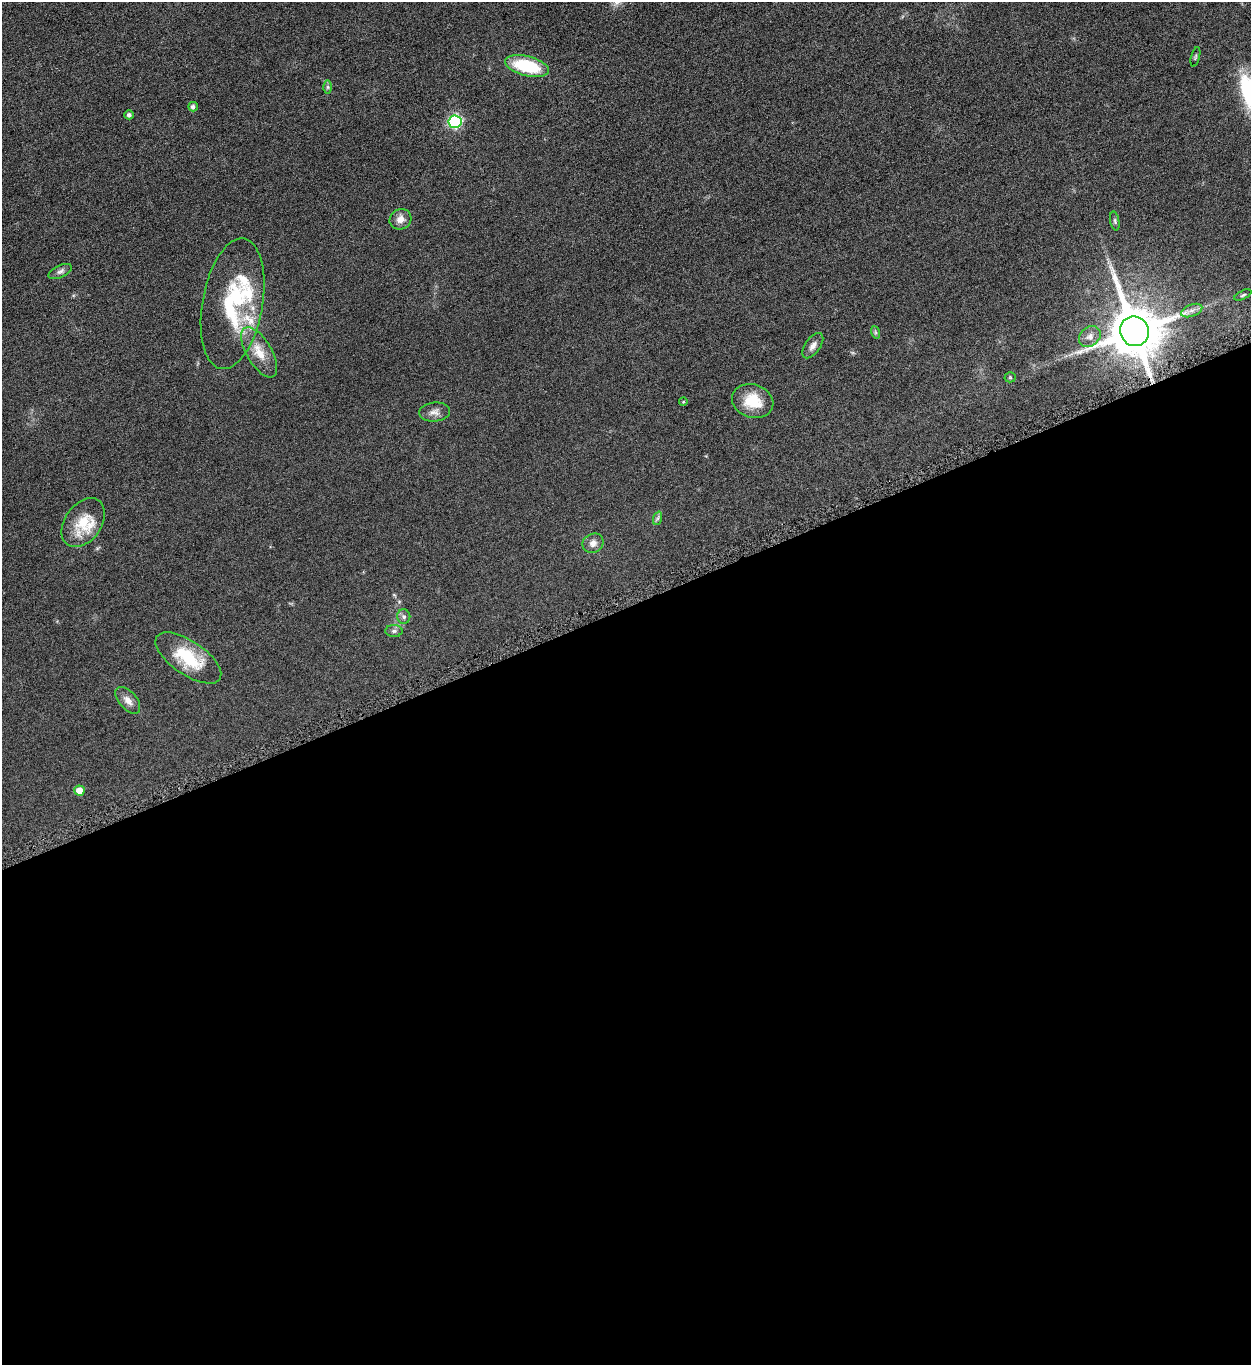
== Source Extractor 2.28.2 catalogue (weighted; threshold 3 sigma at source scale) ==
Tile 15 of 4 x 4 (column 3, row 4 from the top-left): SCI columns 2662-3910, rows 7-1369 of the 5451 x 5466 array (HDU 1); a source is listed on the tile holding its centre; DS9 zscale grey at full resolution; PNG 1253 x 1367 px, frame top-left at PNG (2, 2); each listed source drawn as its Kron ellipse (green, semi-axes under 4 px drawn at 4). Shown black and unused: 56% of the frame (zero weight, under 4 of 8 exposures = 1% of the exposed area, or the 3 px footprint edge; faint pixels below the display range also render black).
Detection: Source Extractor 2.28.2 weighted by HDU 2 'WHT'; one run over the whole footprint, this tile lists its part. Background 0.0847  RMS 0.0079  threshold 0.0324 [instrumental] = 3 sigma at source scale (4.09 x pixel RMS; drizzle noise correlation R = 1.36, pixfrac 0.8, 0.05/0.05 arcsec/px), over >= 5 px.
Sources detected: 32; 3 inside a brighter listed object's ellipse — not listed separately; the other 29 listed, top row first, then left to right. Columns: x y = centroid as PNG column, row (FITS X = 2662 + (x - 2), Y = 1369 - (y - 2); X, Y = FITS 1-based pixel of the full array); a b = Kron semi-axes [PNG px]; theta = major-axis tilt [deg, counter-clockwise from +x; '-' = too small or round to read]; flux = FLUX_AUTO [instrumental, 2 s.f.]
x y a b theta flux
1195 57 10 3 75 0.99
527 66 22 9 -14 40
328 87 6 4 -90 1.1
193 107 5 5 - 1.9
129 115 4 4 - 1.9
455 122 6 6 - 110
400 219 11 10 - 5.2
1115 221 9 4 -79 1.3
60 271 12 6 25 2.5
1243 295 9 4 26 1.2
233 304 66 30 80 61
1192 311 11 6 20 3.3
1134 331 15 14 - 4100
875 332 6 4 -71 1.2
1090 337 12 9 38 4.4
813 346 14 7 55 4
259 352 28 12 -59 13
1010 377 5 5 - 0.88
753 401 21 16 -18 20
683 402 4 4 - 0.71
435 412 15 9 5 4.3
658 518 7 4 71 1.5
83 523 27 18 55 22
593 543 11 9 30 4.5
404 616 7 6 - 1.9
394 631 8 6 0 1.9
188 658 38 17 -34 32
128 700 16 9 -48 5
79 790 5 5 - 8.5
Overlapping masked pixels (flux is a lower limit): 1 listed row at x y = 1134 331